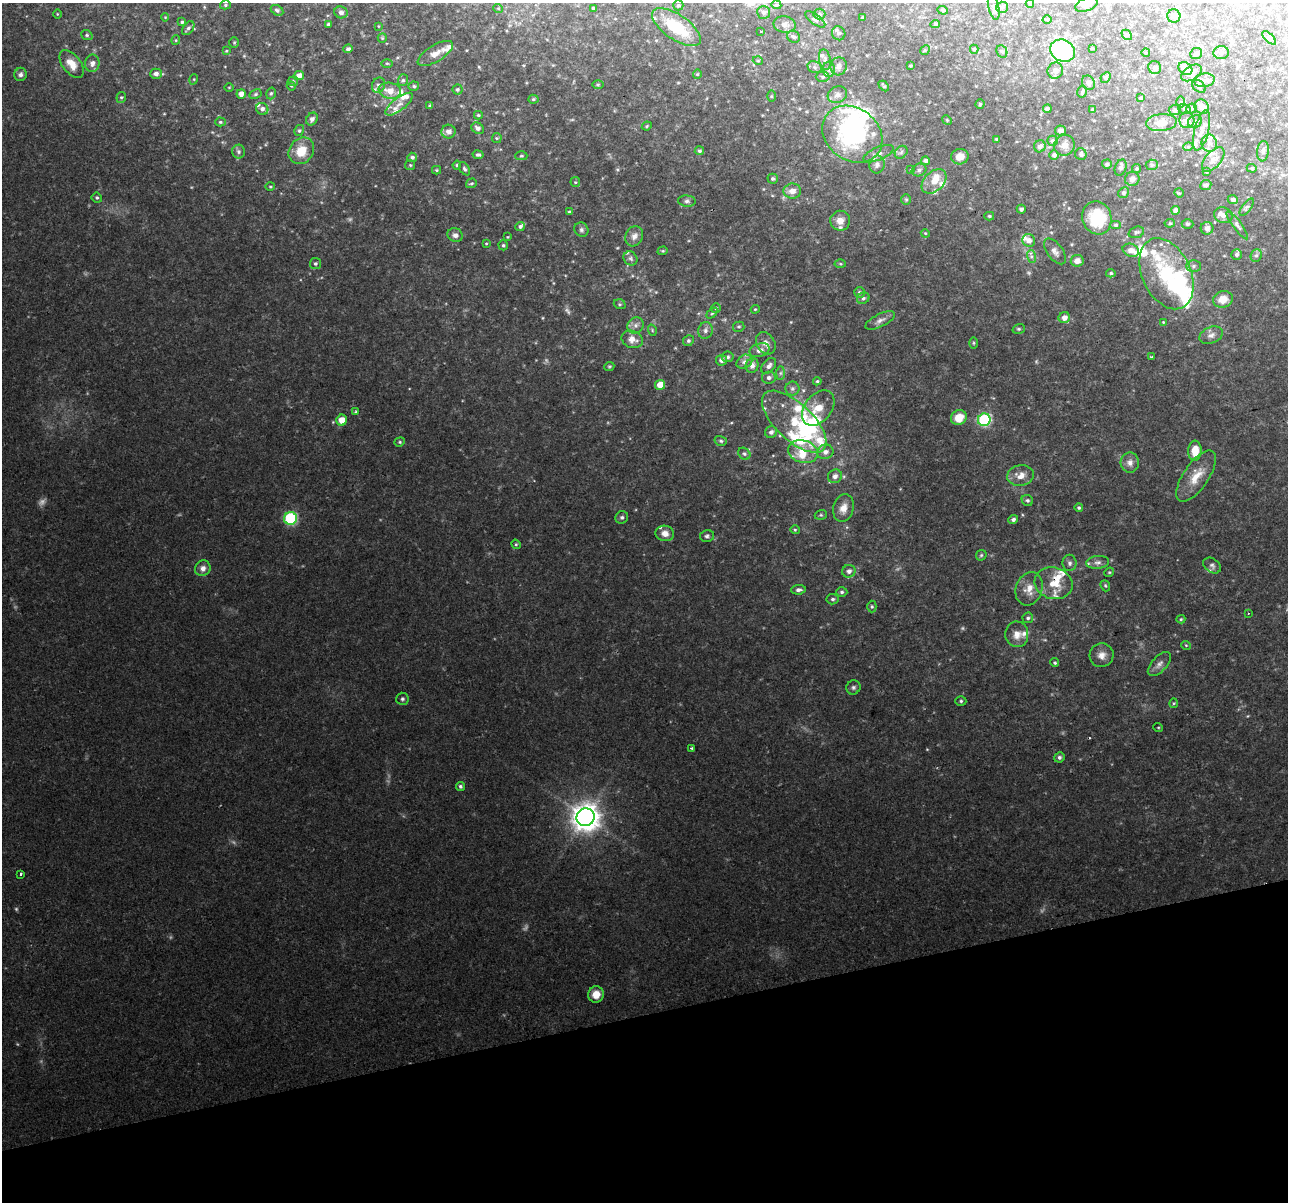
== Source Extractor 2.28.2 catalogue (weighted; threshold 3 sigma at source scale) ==
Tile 14 of 4 x 4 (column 2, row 4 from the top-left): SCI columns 1287-2572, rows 46-1245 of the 5144 x 4939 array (HDU 1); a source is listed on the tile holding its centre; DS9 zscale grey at full resolution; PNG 1290 x 1204 px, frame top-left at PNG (2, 3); each listed source drawn as its Kron ellipse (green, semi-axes under 4 px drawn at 4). Shown black and unused: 16% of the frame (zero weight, under 2 of 3 exposures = <1% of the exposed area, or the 3 px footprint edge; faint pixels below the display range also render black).
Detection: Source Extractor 2.28.2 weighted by HDU 2 'WHT'; one run over the whole footprint, this tile lists its part. Background 0.0766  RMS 0.0094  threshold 0.0423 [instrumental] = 3 sigma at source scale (4.5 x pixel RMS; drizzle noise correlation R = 1.50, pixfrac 1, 0.0396/0.0396 arcsec/px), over >= 5 px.
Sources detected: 353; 9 too faint to see at this stretch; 5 inside a brighter object's white glare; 1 cosmic-ray / hot-pixel residue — neither listed nor drawn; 46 inside a brighter listed object's ellipse — not listed separately; the other 292 listed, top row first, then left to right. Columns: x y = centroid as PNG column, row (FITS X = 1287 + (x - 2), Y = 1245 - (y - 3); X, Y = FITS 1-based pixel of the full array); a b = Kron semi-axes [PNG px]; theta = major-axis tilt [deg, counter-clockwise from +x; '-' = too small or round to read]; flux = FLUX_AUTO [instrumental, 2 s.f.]
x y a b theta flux
1030 4 4 4 - 1.1
1086 4 12 6 21 7.9
225 5 5 4 - 1.6
678 5 5 5 - 1.8
776 5 5 4 - 1.1
994 6 14 5 -78 2.8
1002 7 6 5 - 1.8
498 8 5 3 - 0.87
593 8 4 3 - 1.8
277 10 7 5 -29 2.2
943 10 5 4 - 1.3
341 12 7 5 -22 3
763 12 6 6 - 2.8
57 14 4 3 - 0.74
819 14 6 5 - 2
1174 16 7 6 - 4.5
165 17 4 4 - 0.81
863 18 3 3 - 1.4
815 19 12 5 -36 2.6
1047 19 4 3 - 0.8
182 22 3 3 - 1.9
935 24 5 4 - 1.2
329 25 3 3 - 2.4
785 25 11 8 -11 4.7
378 26 3 2 - 0.59
676 27 28 12 -34 37
188 28 8 5 52 2.7
761 31 3 2 - 0.86
839 33 7 6 - 3.2
87 35 6 4 -22 1.4
1127 35 6 4 -42 1.4
794 37 7 5 -35 2.1
382 38 5 4 - 1
1269 38 8 3 -45 1.4
176 40 4 4 - 1
234 43 5 4 - 1.1
1092 48 3 3 - 0.89
348 49 5 4 - 2.5
974 49 4 4 - 1.4
925 50 5 4 - 1.1
226 51 4 4 - 0.95
1002 51 6 5 - 1.8
1063 51 13 10 -25 88
435 53 20 8 31 7.9
1146 53 4 3 - 0.76
1221 53 7 6 - 2.8
1196 54 6 5 - 2.3
825 59 10 5 -80 3.1
758 61 5 3 - 0.89
92 63 9 7 81 4.8
387 63 5 3 - 1.1
71 64 16 9 -52 12
839 66 9 8 - 4.7
910 66 3 3 - 1
815 67 7 5 -23 2.5
1155 67 7 6 - 2.5
829 69 8 6 90 2.8
1185 69 7 6 - 6.6
1055 70 8 7 - 4
1191 73 11 7 31 8.2
21 74 7 6 - 2.8
156 74 6 5 - 4.3
697 74 4 4 - 0.94
299 75 5 4 - 7.7
823 77 7 5 1 2.1
1106 77 6 4 46 1.3
194 79 5 3 - 0.87
403 80 6 5 - 1.9
1204 80 10 6 8 4.5
293 81 5 5 - 1.5
1088 83 7 6 - 2.5
378 85 8 6 66 3.1
598 85 6 4 0 1.1
291 86 4 4 - 0.95
414 86 5 4 - 1.6
884 86 6 4 -45 1.5
1199 86 8 5 -44 2.7
229 87 5 3 - 0.83
457 89 5 5 - 1.9
390 91 11 8 -11 11
1082 92 6 4 74 1.8
271 93 6 4 73 1.5
241 94 5 4 - 6.1
255 94 6 4 28 1.6
837 95 10 8 26 4.4
771 96 6 4 89 1.1
121 97 5 4 - 1.5
1141 98 3 3 - 1.5
533 99 5 4 - 1.5
1180 102 6 4 90 1.1
399 104 16 6 38 6.6
980 104 4 4 - 1.2
430 106 4 3 - 2.1
1202 107 8 6 -45 6
262 109 6 5 - 4.2
1047 109 4 4 - 3
1093 109 4 3 - 1.5
1184 109 6 5 - 1.6
1191 109 5 5 - 1.8
1175 110 6 5 - 1.6
478 115 4 3 - 1.3
312 119 7 5 56 3.7
947 120 5 4 - 1.1
1187 120 8 7 - 4.9
220 122 5 4 - 1.5
1195 122 7 6 - 2.8
1161 123 15 8 5 9.4
647 126 5 4 - 1.3
478 128 6 5 - 3.7
1060 130 5 5 - 4.5
1202 130 21 7 76 6.2
299 131 5 4 - 1.6
448 131 7 7 - 5
852 134 32 26 -38 130
497 138 5 5 - 1.2
996 139 4 4 - 1.1
1052 141 5 5 - 2.5
1209 143 9 7 -80 4.9
1064 145 11 10 - 6.9
1040 146 6 6 - 4.3
1188 147 5 3 - 1.1
301 151 14 12 51 19
699 151 4 4 - 1.9
1263 151 10 6 83 2.6
238 152 7 6 - 2.5
901 152 7 5 46 2.2
878 154 16 6 23 4.8
1081 154 6 5 - 3.2
478 155 5 4 - 2.2
1054 155 5 4 - 3.4
521 156 6 4 0 1.3
412 157 5 4 - 2.2
960 157 9 7 13 8.8
1213 160 14 7 49 5.9
925 161 4 4 - 3.1
1107 164 5 4 - 2.6
410 165 5 5 - 1.3
457 165 4 4 - 1.2
877 165 9 7 79 4.2
1152 165 6 5 - 1.9
1121 168 8 5 70 2.9
1252 168 5 4 - 1.2
465 169 7 4 -56 2
1137 169 4 4 - 1.3
436 170 4 4 - 1.1
911 170 4 3 - 1.1
919 170 7 6 - 2.8
1206 172 4 3 - 0.96
773 179 5 4 - 1.8
1132 179 7 7 - 4.3
934 181 14 9 44 13
575 182 5 5 - 1.3
471 183 5 4 - 1.4
1206 185 6 5 - 2.6
270 187 5 3 - 1.1
792 191 9 7 1 7.1
1124 193 5 5 - 2.1
1179 193 5 4 - 0.96
97 198 5 5 - 1.8
906 199 5 5 - 1.3
1233 200 5 4 - 2.9
687 201 9 5 -6 2.8
1247 207 10 4 53 2
1021 209 4 4 - 2.9
1176 210 4 4 - 4.5
569 212 3 3 - 1.2
1223 215 9 7 -23 5.6
989 216 5 4 - 1.5
1097 218 17 14 -71 39
840 221 10 10 - 7.6
1170 223 5 4 - 1.3
1188 224 6 4 0 2
1116 225 5 4 - 1.7
1237 225 17 4 -53 3.5
520 226 5 4 - 2.1
1207 228 6 6 - 4.6
581 230 7 7 - 2.5
1136 232 8 5 19 1.9
925 233 4 3 - 0.95
455 235 8 7 - 3.9
634 236 10 8 64 5.6
508 237 4 3 - 0.78
1029 240 7 6 - 5.9
486 243 4 3 - 0.76
503 245 5 4 - 1.5
1131 250 8 6 -23 6.8
663 251 5 4 - 1.1
1055 251 15 7 -54 4.8
1237 255 5 5 - 2.5
1256 255 6 5 - 2.2
1031 257 6 4 -72 2.2
630 258 7 6 - 2.6
1077 261 6 6 - 5.9
315 264 5 5 - 1.9
840 264 5 3 - 1.1
1193 266 7 6 - 2.2
1111 273 5 4 - 1.5
1166 274 37 24 -65 68
859 292 5 5 - 2.3
863 298 6 5 - 2.2
1223 299 10 8 19 11
620 304 6 5 - 1.6
716 308 5 5 - 1.3
755 309 4 4 - 0.97
712 313 6 4 44 1.3
1064 318 6 5 - 6.2
880 320 16 6 26 5.1
1163 322 4 4 - 0.86
636 325 8 7 - 3.9
739 327 6 5 - 1.4
1019 329 6 4 18 1.4
652 330 6 3 -73 1
705 330 8 7 - 3.6
1211 335 12 8 22 4.6
632 339 11 8 -20 7.4
688 341 5 5 - 2
766 343 12 9 -58 6.3
973 343 5 4 - 1.2
759 350 10 6 16 5.7
728 357 6 5 - 2.3
1152 357 3 2 - 1
721 360 5 5 - 4.5
744 362 8 6 33 3.7
752 365 7 6 - 5.1
609 366 5 4 - 1.2
769 366 9 6 49 4.2
780 373 7 4 89 1.8
769 378 7 6 - 3.2
817 381 4 4 - 1.2
660 385 5 5 - 16
792 389 7 7 - 2.7
818 408 20 13 52 22
356 412 4 4 - 2.4
959 418 8 7 - 16
342 420 6 5 - 10
984 420 6 6 - 110
794 422 41 18 -43 45
771 432 6 5 - 3.9
721 441 6 5 - 1.9
400 442 5 4 - 1.4
803 451 15 11 -17 16
1195 451 10 6 86 15
825 452 8 7 - 5.3
744 454 6 5 - 2
1130 463 10 9 - 5.7
835 476 7 6 - 4.6
1020 476 13 10 9 9.3
1196 476 30 12 55 19
1027 500 6 5 - 2
843 508 14 10 74 9.8
1079 508 4 4 - 1.8
821 515 6 4 19 1.4
622 517 6 6 - 2.1
290 518 6 6 - 110
1013 519 5 4 - 2.8
795 530 4 4 - 1.1
665 533 9 7 -10 7.1
707 536 7 6 - 2.3
516 544 5 4 - 1.2
981 555 6 5 - 1.4
1098 562 11 6 6 4.3
1070 563 8 7 - 2.9
1212 565 9 6 -37 3
203 568 8 7 - 5.5
849 571 7 6 - 4.5
1109 572 5 4 - 1.1
1054 583 19 15 -15 21
1105 586 6 4 -69 1.4
1029 589 17 13 72 12
798 590 7 4 5 3
842 592 6 4 -1 1.9
833 599 6 5 - 2
872 607 6 4 -90 1.5
1248 613 3 3 - 0.83
1028 618 5 5 - 2.1
1181 619 4 4 - 1.2
1017 634 13 11 -86 9.3
1186 645 5 3 - 0.83
1102 655 12 11 - 7.5
1055 663 4 4 - 1.4
1159 664 15 7 47 5.2
853 687 7 6 - 2.5
402 699 6 6 - 2
961 701 5 5 - 1.7
1174 703 5 4 - 1.1
1158 727 5 3 - 0.82
691 748 3 2 - 1
1059 757 5 5 - 2.4
460 786 4 4 - 2
586 817 9 9 - 1300
20 874 3 3 - 2.3
596 994 8 7 - 11
Overlapping masked pixels (flux is a lower limit): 1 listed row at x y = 1054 583
Isophote crosses this tile's border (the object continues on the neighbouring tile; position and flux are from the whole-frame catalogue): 2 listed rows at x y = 1030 4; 1086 4